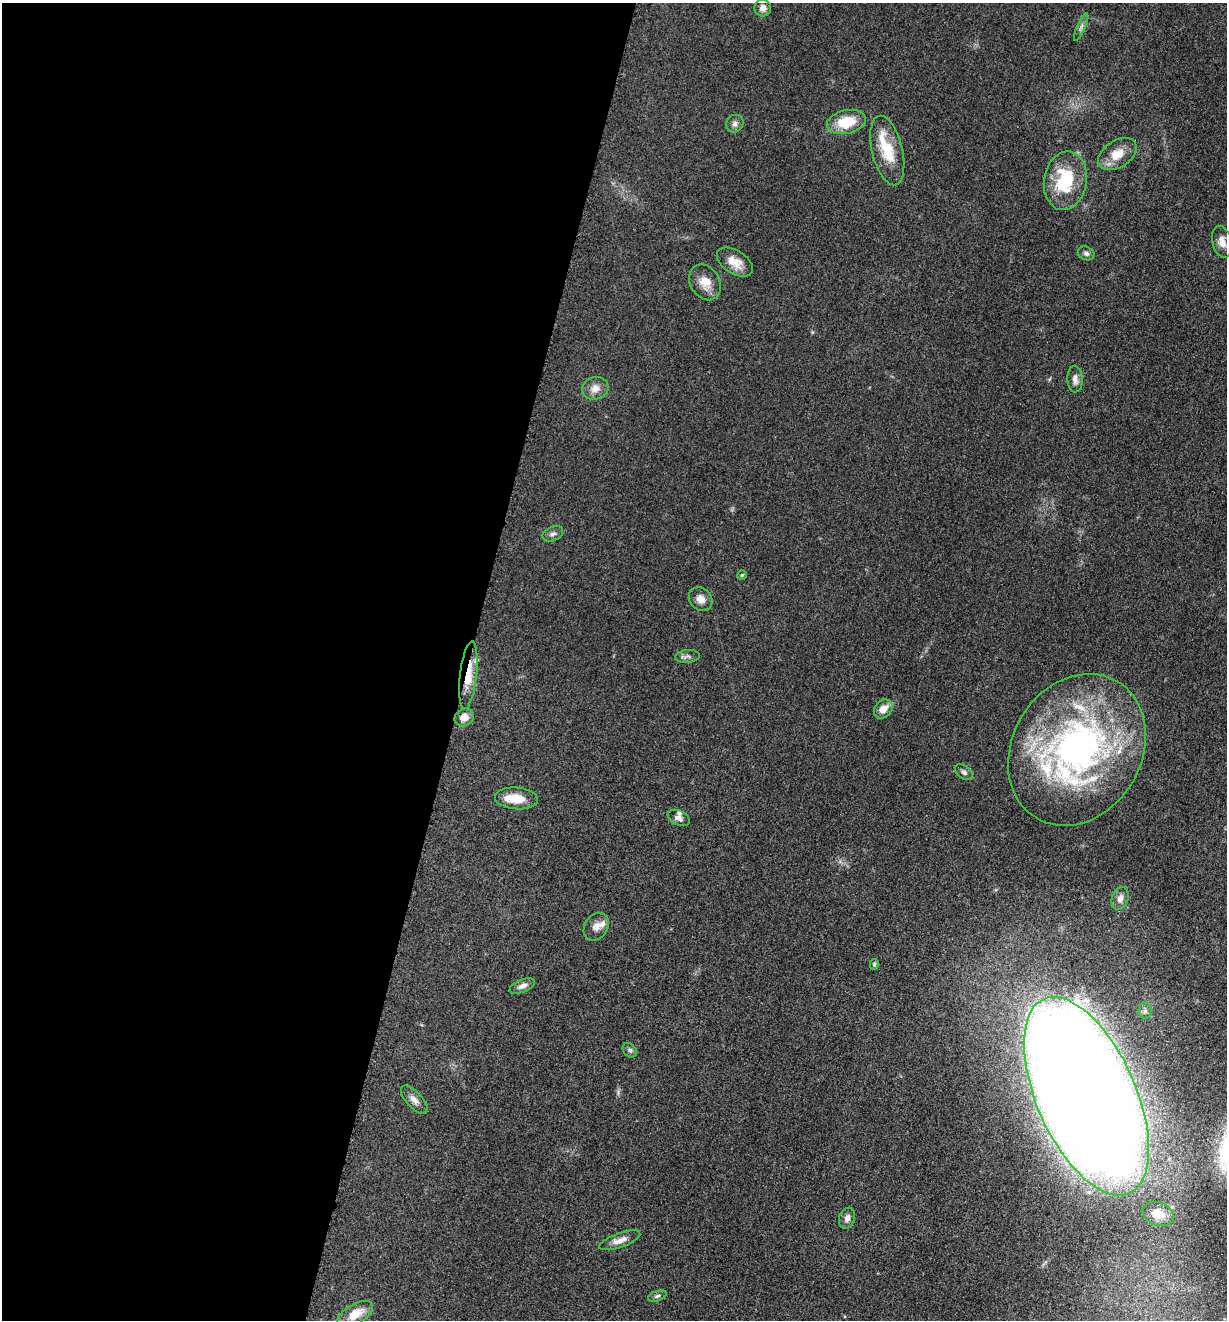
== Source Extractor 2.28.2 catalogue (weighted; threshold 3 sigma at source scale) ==
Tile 5 of 4 x 4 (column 1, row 2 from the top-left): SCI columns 265-1489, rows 2648-3965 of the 5305 x 5292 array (HDU 1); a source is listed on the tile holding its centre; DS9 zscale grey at full resolution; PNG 1229 x 1322 px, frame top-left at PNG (2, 3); each listed source drawn as its Kron ellipse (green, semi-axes under 4 px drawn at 4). Shown black and unused: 38% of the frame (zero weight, under 3 of 5 exposures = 1% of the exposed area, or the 3 px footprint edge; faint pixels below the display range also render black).
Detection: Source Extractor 2.28.2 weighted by HDU 2 'WHT'; one run over the whole footprint, this tile lists its part. Background 0.0512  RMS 0.0057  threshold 0.0255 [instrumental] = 3 sigma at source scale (4.5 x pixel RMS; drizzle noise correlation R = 1.50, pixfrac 1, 0.05/0.05 arcsec/px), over >= 5 px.
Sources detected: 42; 5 inside a brighter listed object's ellipse — not listed separately; the other 37 listed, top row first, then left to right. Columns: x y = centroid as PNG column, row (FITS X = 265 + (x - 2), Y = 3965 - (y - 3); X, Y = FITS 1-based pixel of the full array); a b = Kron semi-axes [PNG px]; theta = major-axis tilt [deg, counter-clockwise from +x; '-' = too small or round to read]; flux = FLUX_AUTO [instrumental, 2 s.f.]
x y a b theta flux
763 8 8 8 - 3.1
1081 27 15 3 66 1.8
846 122 20 11 13 17
735 124 9 8 - 2.4
887 150 35 15 -76 19
1117 154 21 13 32 9.9
1065 181 29 21 80 33
1222 242 16 9 -75 5.2
1086 253 8 6 -24 1.8
735 262 20 11 -32 7.7
705 282 19 14 -58 8.5
1075 379 13 7 -88 3.4
595 388 13 11 15 5.4
553 534 11 7 23 2.1
742 575 5 4 - 0.68
701 599 13 10 -46 4.2
687 656 12 6 4 2
468 675 34 8 83 12
883 709 10 8 48 5.7
464 717 10 8 29 4.8
1077 750 79 64 59 230
964 772 10 6 -37 1.7
516 798 21 11 -4 11
679 818 12 7 -24 2.4
1120 898 12 8 72 3.7
596 927 15 11 58 4.3
874 964 5 4 - 1
522 986 13 6 23 2.7
1145 1011 8 6 -90 1.9
630 1050 8 6 -46 1.5
1086 1096 106 49 -66 3700
414 1100 18 8 -48 3.7
1158 1214 16 11 -20 8.7
847 1218 11 8 71 3
620 1240 21 7 20 4.7
657 1296 9 5 19 1.4
355 1314 20 9 32 11
Overlapping masked pixels (flux is a lower limit): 1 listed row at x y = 468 675